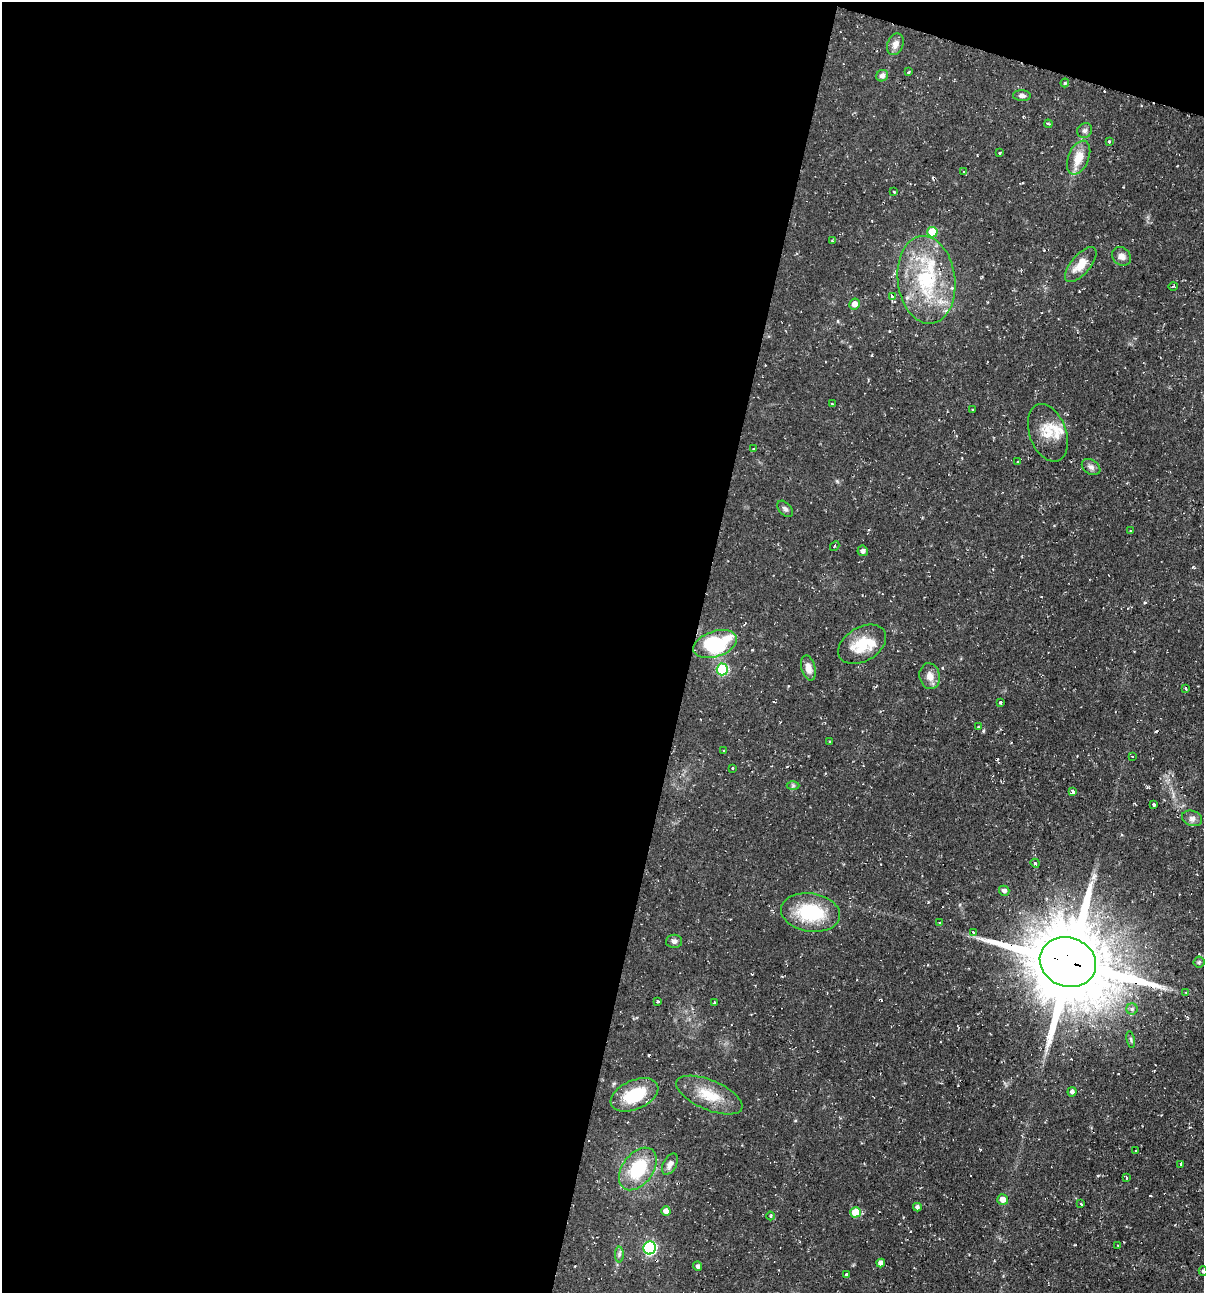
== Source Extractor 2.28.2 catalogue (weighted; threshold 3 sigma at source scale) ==
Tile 1 of 4 x 4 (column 1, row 1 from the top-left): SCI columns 253-1454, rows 3873-5163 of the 5184 x 5163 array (HDU 1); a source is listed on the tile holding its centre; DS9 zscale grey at full resolution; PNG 1206 x 1295 px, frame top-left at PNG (2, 2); each listed source drawn as its Kron ellipse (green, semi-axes under 4 px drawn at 4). Shown black and unused: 59% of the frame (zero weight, under 2 of 3 exposures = <1% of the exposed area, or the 3 px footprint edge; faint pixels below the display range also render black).
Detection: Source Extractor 2.28.2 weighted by HDU 2 'WHT'; one run over the whole footprint, this tile lists its part. Background 0.058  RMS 0.0064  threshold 0.0286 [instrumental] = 3 sigma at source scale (4.5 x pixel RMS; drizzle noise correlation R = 1.50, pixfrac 1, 0.05/0.05 arcsec/px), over >= 5 px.
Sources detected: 92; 1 inside a brighter object's white glare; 7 cosmic-ray / hot-pixel residue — neither listed nor drawn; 4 inside a brighter listed object's ellipse — not listed separately; the other 80 listed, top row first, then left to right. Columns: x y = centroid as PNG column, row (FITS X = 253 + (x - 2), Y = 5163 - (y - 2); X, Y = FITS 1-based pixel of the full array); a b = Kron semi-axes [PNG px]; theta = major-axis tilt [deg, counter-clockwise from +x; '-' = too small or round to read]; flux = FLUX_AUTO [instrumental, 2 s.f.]
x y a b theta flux
895 44 11 8 67 3.7
908 72 4 3 - 0.62
882 76 6 5 - 2.4
1065 83 4 3 - 0.69
1022 96 9 5 -3 2.1
1048 124 4 3 - 1.6
1085 130 8 7 - 1.8
1109 142 3 3 - 2.4
1000 153 3 3 - 0.62
1079 158 18 10 67 9.5
963 171 3 3 - 0.74
894 192 3 3 - 0.57
932 232 5 5 - 18
832 241 3 3 - 0.55
1122 256 10 8 -43 3.2
1081 265 21 9 49 9.6
926 280 44 29 -83 53
1173 286 5 3 - 0.62
893 297 4 3 - 5.6
855 304 5 5 - 3.9
832 404 3 2 - 0.7
973 410 3 3 - 2.8
1048 433 30 18 -70 15
754 449 3 2 - 0.79
1018 461 3 3 - 1.4
1091 467 10 7 -34 2.3
785 509 9 6 -48 1.7
1131 531 4 2 - 0.44
835 546 5 4 - 0.86
863 551 5 5 - 1.9
715 644 22 13 18 48
862 644 26 17 31 17
808 668 13 7 -75 4.2
722 669 6 5 - 46
930 676 13 10 -79 5.3
1186 688 3 2 - 1.1
1000 702 4 3 - 0.68
979 727 3 2 - 1
830 742 3 3 - 0.68
724 751 3 2 - 0.51
1132 756 3 2 - 0.44
733 768 3 2 - 0.55
793 786 6 4 0 0.89
1072 792 4 3 - 7.9
1154 804 3 3 - 2.7
1192 818 10 7 -19 2.5
1035 863 5 3 - 1.2
1004 891 5 5 - 2.1
811 912 30 19 -9 34
940 923 3 3 - 1.5
973 932 3 3 - 1.9
674 941 8 6 -1 2
1068 962 29 24 -21 7200
1199 962 5 5 - 0.97
1186 992 3 3 - 0.7
658 1002 3 2 - 0.61
714 1003 3 3 - 0.74
1132 1009 5 5 - 1.3
1131 1039 8 4 -80 1
1072 1092 4 4 - 2
635 1095 25 14 24 24
709 1095 35 15 -23 16
1136 1151 3 2 - 0.62
670 1164 11 6 62 2.8
1181 1164 4 3 - 2.1
638 1169 24 15 53 31
1126 1178 4 2 - 0.67
1003 1199 5 5 - 4.3
1081 1204 3 2 - 0.98
917 1207 4 4 - 1.3
666 1211 4 4 - 4.8
856 1212 5 5 - 16
770 1216 4 3 - 0.62
1118 1245 3 2 - 0.75
650 1248 6 6 - 88
619 1254 8 4 90 1.4
881 1263 4 4 - 3
698 1266 5 4 - 1.4
1203 1271 5 4 - 1.1
846 1274 3 3 - 1.5
Overlapping masked pixels (flux is a lower limit): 1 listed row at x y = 1068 962
Isophote crosses this tile's border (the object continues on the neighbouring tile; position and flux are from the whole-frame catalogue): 1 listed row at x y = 1203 1271